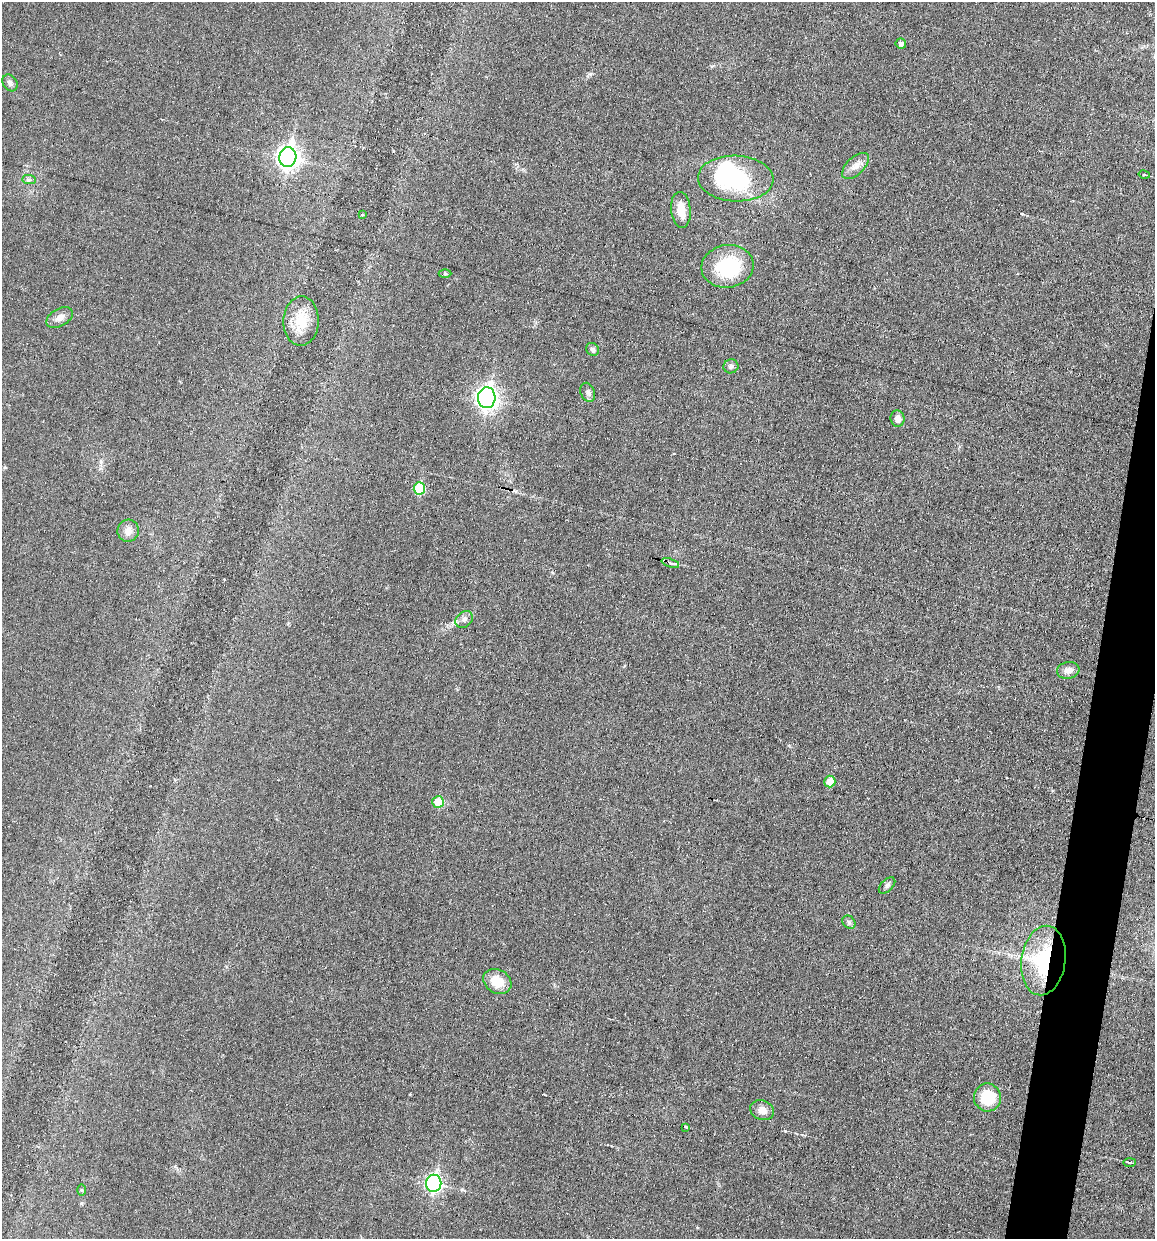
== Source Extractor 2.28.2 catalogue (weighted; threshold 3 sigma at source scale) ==
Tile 10 of 4 x 4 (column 2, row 3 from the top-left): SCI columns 1271-2423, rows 1239-2475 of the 4970 x 4950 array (HDU 1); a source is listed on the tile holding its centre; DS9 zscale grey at full resolution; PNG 1157 x 1241 px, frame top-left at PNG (2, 2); each listed source drawn as its Kron ellipse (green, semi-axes under 4 px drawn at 4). Shown black and unused: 3% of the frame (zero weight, under 3 of 6 exposures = <1% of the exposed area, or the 3 px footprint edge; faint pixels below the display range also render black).
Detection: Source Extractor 2.28.2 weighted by HDU 2 'WHT'; one run over the whole footprint, this tile lists its part. Background 0.0336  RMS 0.004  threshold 0.0165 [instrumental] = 3 sigma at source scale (4.09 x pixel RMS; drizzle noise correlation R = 1.36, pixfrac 0.8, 0.05/0.05 arcsec/px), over >= 5 px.
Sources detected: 39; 1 inside a brighter object's white glare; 3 cosmic-ray / hot-pixel residue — neither listed nor drawn; the other 35 listed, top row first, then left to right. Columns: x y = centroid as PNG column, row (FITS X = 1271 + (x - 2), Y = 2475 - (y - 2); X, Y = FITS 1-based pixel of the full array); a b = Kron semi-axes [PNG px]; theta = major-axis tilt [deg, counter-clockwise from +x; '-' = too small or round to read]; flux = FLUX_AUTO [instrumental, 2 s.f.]
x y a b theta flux
901 43 5 5 - 1.2
10 83 9 7 -58 1.3
288 157 10 8 80 210
856 166 16 8 44 2.9
1144 175 6 2 -14 0.36
736 178 38 23 -2 37
29 180 7 4 -1 0.83
681 210 18 10 -84 6
362 215 3 3 - 0.41
728 266 26 21 8 25
445 274 6 4 0 0.51
60 318 14 8 30 2.6
301 321 25 17 87 9.4
592 349 7 6 - 1
731 366 7 7 - 1.1
588 392 10 7 -69 1.4
487 398 10 9 - 160
898 419 8 7 - 2.2
419 488 6 6 - 18
128 531 11 10 - 3.2
670 563 9 4 -18 1.2
464 619 9 7 41 1.6
1068 670 11 8 9 2.4
830 782 6 5 - 5.7
438 802 6 6 - 8.3
887 885 10 6 44 1.1
849 922 7 6 - 0.91
1043 961 35 22 82 31
497 981 15 11 -31 7.3
987 1097 14 13 - 13
762 1110 12 9 -21 3.1
686 1127 3 3 - 0.99
1130 1162 6 3 1 0.46
434 1183 9 7 81 91
81 1190 6 4 90 0.41
Overlapping masked pixels (flux is a lower limit): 1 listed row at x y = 1043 961
Unlisted compact peaks at least as high as the median listed source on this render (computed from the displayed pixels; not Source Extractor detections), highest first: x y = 785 1131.